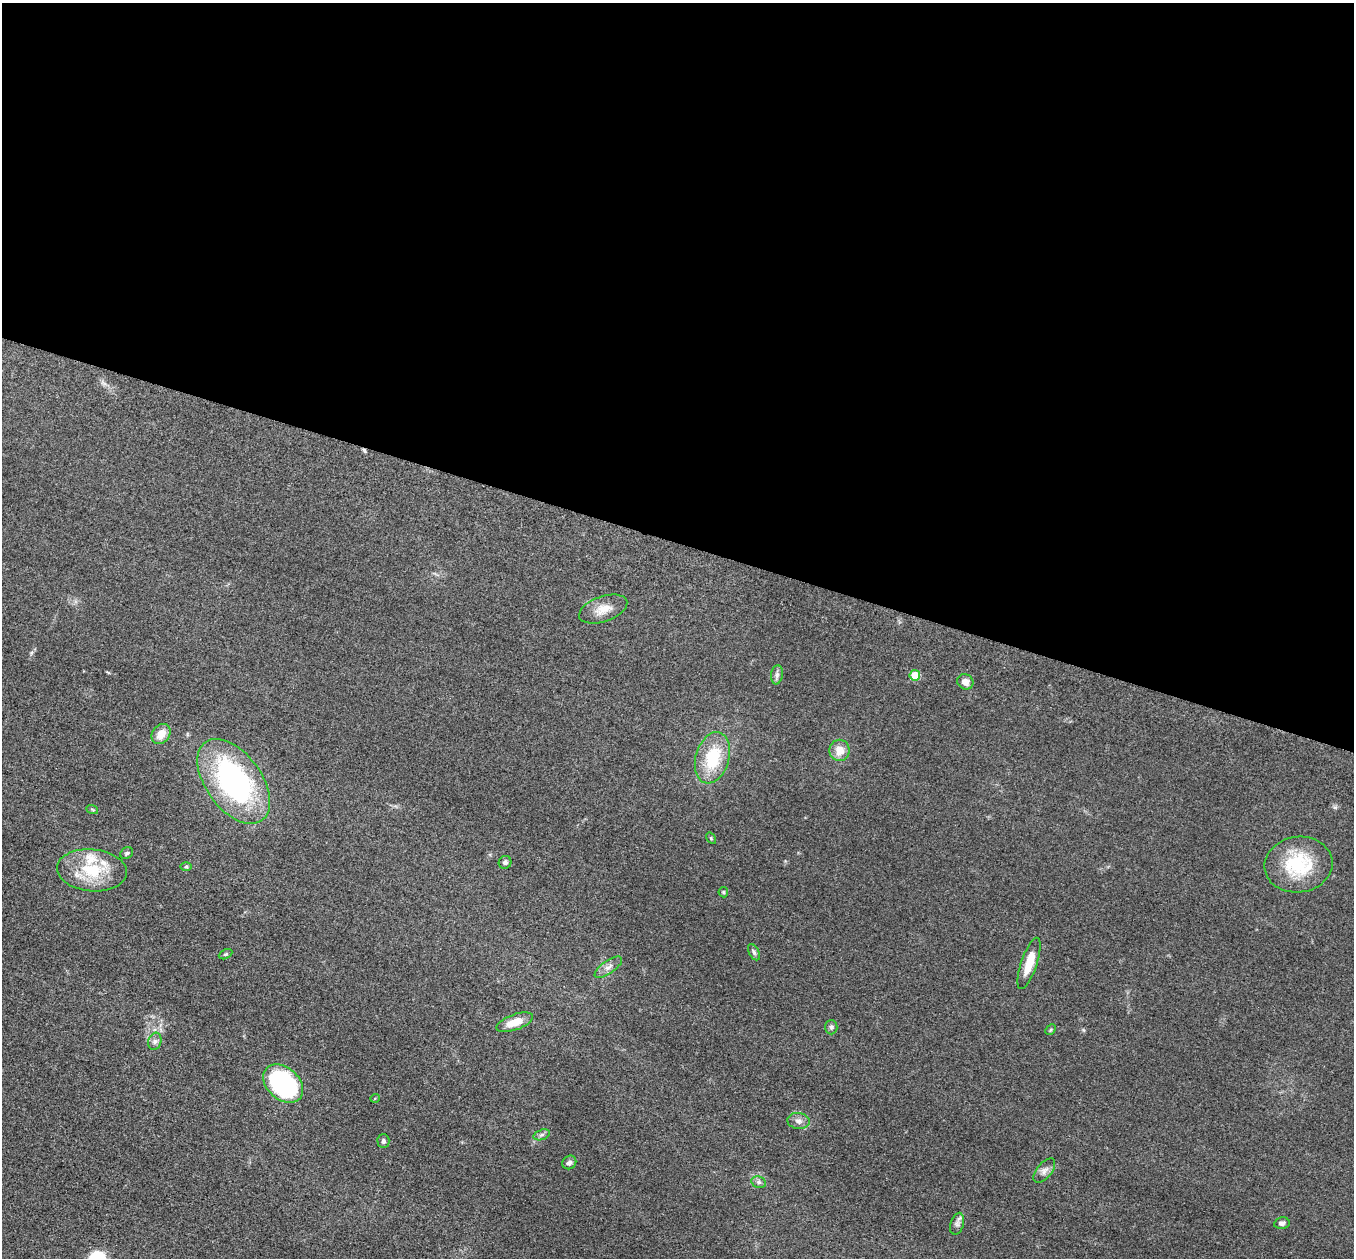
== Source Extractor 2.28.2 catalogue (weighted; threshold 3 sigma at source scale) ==
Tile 3 of 4 x 4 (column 3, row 1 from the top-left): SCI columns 2737-4088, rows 3968-5223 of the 5457 x 5503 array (HDU 1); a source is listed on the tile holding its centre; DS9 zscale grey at full resolution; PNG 1356 x 1260 px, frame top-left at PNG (2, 3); each listed source drawn as its Kron ellipse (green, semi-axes under 4 px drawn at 4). Shown black and unused: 43% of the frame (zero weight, under 3 of 5 exposures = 4% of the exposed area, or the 3 px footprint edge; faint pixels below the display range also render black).
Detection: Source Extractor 2.28.2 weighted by HDU 2 'WHT'; one run over the whole footprint, this tile lists its part. Background 0.054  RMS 0.006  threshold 0.0268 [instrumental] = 3 sigma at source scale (4.5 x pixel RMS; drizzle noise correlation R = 1.50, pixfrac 1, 0.05/0.05 arcsec/px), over >= 5 px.
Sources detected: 36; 2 inside a brighter listed object's ellipse — not listed separately; the other 34 listed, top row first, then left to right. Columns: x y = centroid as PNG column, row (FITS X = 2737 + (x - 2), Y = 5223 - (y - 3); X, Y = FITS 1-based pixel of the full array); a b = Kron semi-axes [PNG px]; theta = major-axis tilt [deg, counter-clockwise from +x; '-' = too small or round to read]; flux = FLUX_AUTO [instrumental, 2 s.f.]
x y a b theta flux
603 609 25 12 19 8.4
777 675 9 6 82 1.7
915 675 5 5 - 14
965 682 8 7 - 3.5
161 734 11 8 52 7.2
840 750 11 10 - 7.1
712 758 26 16 74 27
234 781 48 28 -54 120
92 809 6 3 -20 0.71
711 838 6 4 -56 0.64
127 853 7 5 35 1.1
505 862 6 6 - 1.5
1298 865 34 28 7 35
186 866 6 4 1 0.73
92 870 35 21 -5 26
723 892 5 5 - 0.67
754 952 9 5 -62 1.3
225 954 7 4 27 0.93
1029 963 27 8 71 12
608 967 16 6 34 3.3
515 1022 19 8 20 9.1
831 1027 7 6 - 1.4
1051 1030 6 4 46 0.7
155 1041 9 6 76 1.9
283 1084 22 16 -41 89
375 1098 5 3 - 0.49
798 1121 11 8 -8 2.7
542 1135 8 5 19 1.5
383 1141 7 6 - 1.4
569 1162 7 6 - 2.1
1044 1171 14 7 51 3.1
759 1182 7 5 -21 1.5
1282 1223 8 5 11 1.8
957 1224 11 6 74 2.3